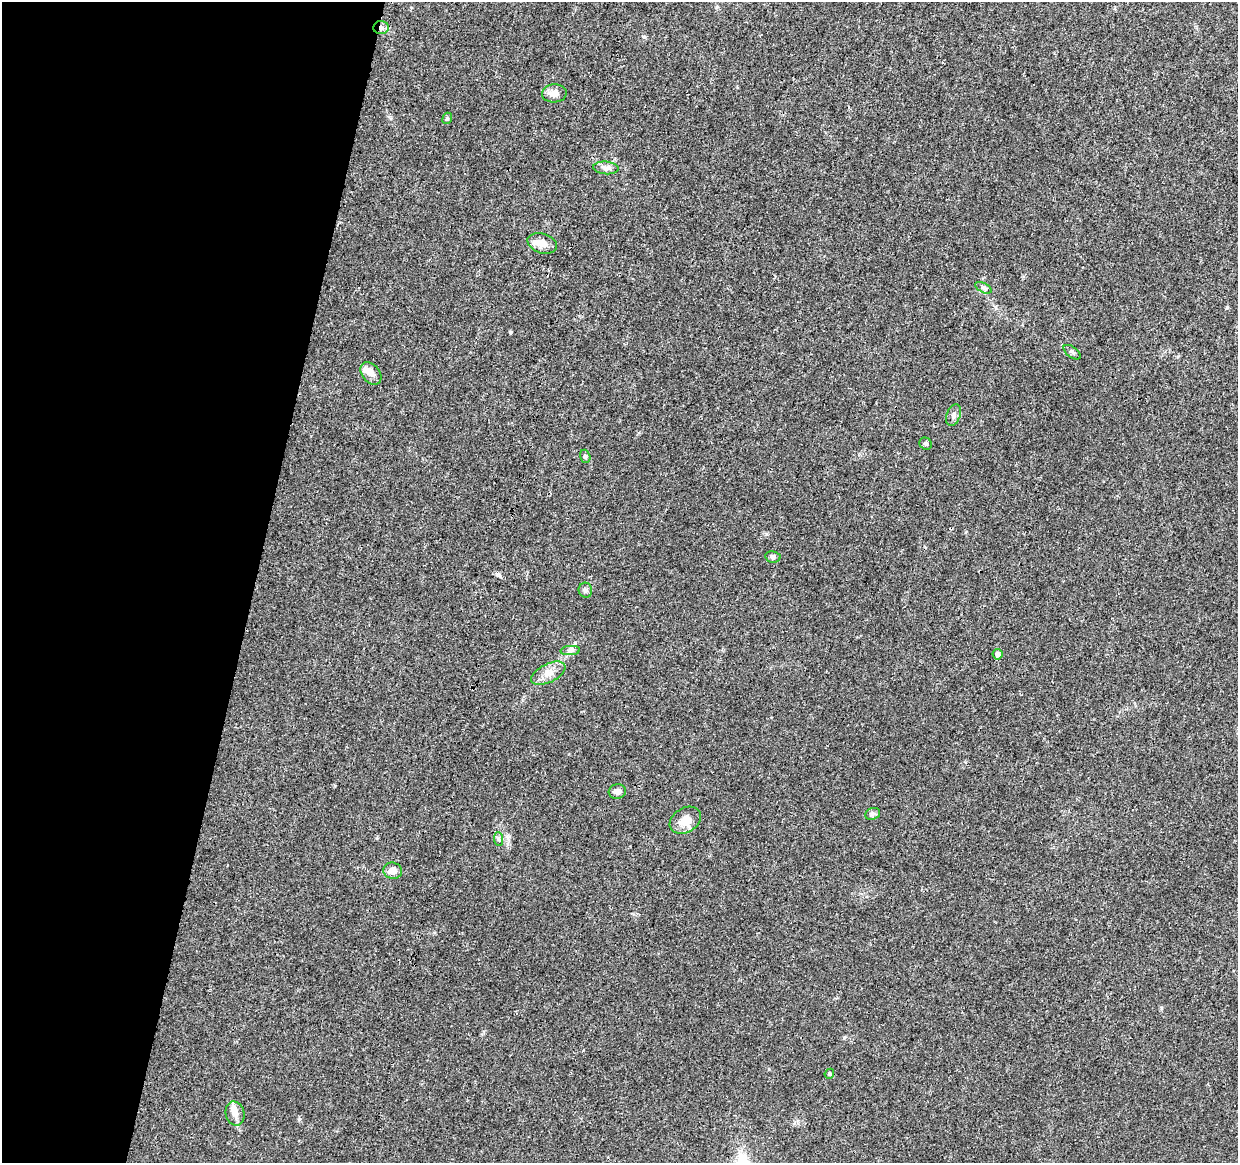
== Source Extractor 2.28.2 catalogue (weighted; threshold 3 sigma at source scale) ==
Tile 9 of 4 x 4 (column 1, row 3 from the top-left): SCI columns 1-1236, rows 1386-2546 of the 4953 x 5153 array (HDU 1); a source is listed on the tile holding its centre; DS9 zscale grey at full resolution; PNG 1240 x 1165 px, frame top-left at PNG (2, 2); each listed source drawn as its Kron ellipse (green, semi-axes under 4 px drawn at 4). Shown black and unused: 21% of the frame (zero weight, under 3 of 4 exposures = <1% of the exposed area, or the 3 px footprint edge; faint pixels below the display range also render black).
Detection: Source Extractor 2.28.2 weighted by HDU 2 'WHT'; one run over the whole footprint, this tile lists its part. Background 0.0224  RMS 0.0028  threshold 0.0127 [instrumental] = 3 sigma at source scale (4.5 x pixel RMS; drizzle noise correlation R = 1.50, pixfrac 1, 0.0396/0.0396 arcsec/px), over >= 5 px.
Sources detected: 25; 1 inside a brighter object's white glare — neither listed nor drawn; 1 inside a brighter listed object's ellipse — not listed separately; the other 23 listed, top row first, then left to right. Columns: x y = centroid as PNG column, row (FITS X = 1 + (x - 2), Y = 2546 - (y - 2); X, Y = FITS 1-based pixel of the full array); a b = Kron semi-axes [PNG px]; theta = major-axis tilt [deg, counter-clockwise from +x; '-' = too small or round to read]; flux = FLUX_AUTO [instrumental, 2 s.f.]
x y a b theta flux
381 28 8 6 7 0.83
554 93 12 9 3 2.1
447 118 6 4 68 0.4
606 168 13 6 -5 1.3
542 243 15 10 -18 3
983 288 9 4 -26 0.71
1072 352 10 5 -36 0.71
371 373 12 8 -51 1.9
954 415 11 6 70 1.1
926 444 6 5 - 0.59
585 456 7 5 -74 0.5
773 557 7 6 - 0.64
585 590 7 7 - 0.78
570 650 10 4 5 0.77
998 654 5 5 - 1.2
548 673 18 9 26 2.9
617 791 8 7 - 1.4
873 814 7 5 21 0.64
685 820 17 12 31 3.7
498 839 7 4 -88 0.52
393 871 9 8 - 1.9
829 1074 5 4 - 0.47
235 1113 12 9 -75 2.1
Overlapping masked pixels (flux is a lower limit): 1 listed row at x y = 381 28
Unlisted compact peaks at least as high as the median listed source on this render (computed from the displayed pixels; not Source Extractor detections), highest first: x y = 1227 307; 299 1119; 644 37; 498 574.